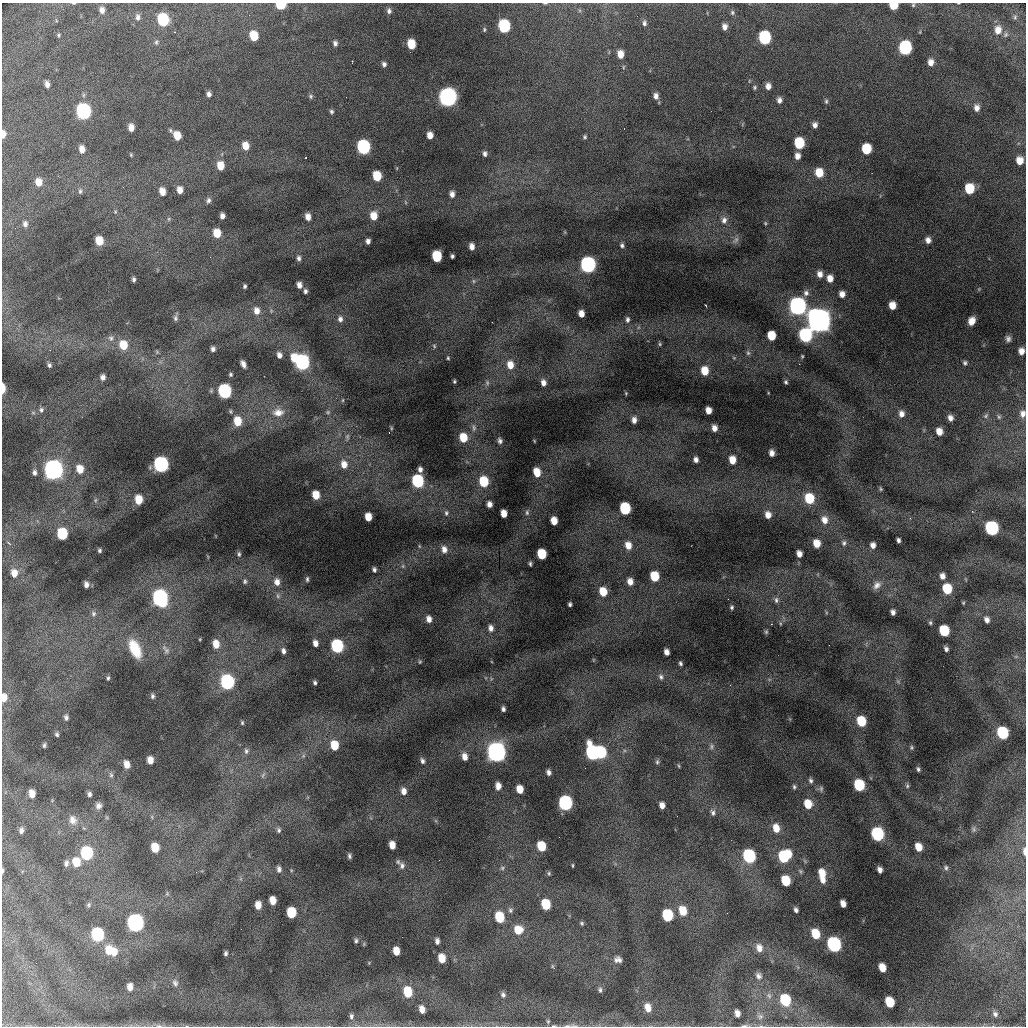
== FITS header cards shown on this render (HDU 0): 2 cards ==
NAXIS1  =                 1024 /fastest changing axis
NAXIS2  =                 1024 /next to fastest changing axis

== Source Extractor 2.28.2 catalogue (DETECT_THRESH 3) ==
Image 1024 x 1024 px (HDU 0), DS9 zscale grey, 1 PNG px = 1 image px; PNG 1028 x 1028 px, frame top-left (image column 1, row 1024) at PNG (2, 3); no overlay
Background 20400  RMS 100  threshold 305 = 3 sigma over >= 5 px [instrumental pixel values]
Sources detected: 361; all 361 listed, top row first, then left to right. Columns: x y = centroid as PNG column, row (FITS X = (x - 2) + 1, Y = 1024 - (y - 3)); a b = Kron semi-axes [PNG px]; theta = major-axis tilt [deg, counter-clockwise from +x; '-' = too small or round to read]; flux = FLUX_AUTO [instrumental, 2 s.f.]
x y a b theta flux
74 3 5 2 - 7.4e+03
545 3 5 3 - 5.8e+03
281 5 6 5 - 4.3e+05
893 5 6 5 - 1.6e+05
913 5 5 5 - 9.0e+03
102 10 8 6 -81 3.8e+04
389 11 7 6 - 2.2e+04
732 12 7 5 -77 1.3e+04
138 17 9 6 -88 2.6e+04
1015 17 6 6 - 1.2e+04
163 20 8 7 - 6.5e+05
644 23 8 5 89 2.0e+04
504 26 8 6 -83 8.7e+05
724 27 6 5 - 3.6e+04
484 29 6 4 90 1.0e+04
998 30 10 8 82 7.1e+04
59 35 5 4 - 9.2e+03
254 36 7 6 - 1.8e+05
764 38 8 7 - 9.1e+05
156 42 5 5 - 1.2e+04
335 43 6 5 - 2.2e+04
411 44 7 6 - 1.9e+05
905 48 8 7 - 1.2e+06
620 54 7 5 -83 7.3e+04
352 61 3 2 - 8.2e+03
931 62 7 6 - 4.7e+04
384 64 5 4 - 2.1e+04
47 84 6 4 -79 3.1e+04
768 86 6 5 - 4.2e+04
755 87 5 5 - 1.1e+04
209 94 6 5 - 2.5e+04
311 96 6 6 - 1.3e+04
656 96 7 6 - 3.6e+04
447 97 10 9 - 2.6e+06
779 100 7 6 - 3.1e+04
826 101 7 5 -82 1.3e+04
977 108 8 7 - 3.6e+04
83 111 9 8 - 1.8e+06
331 112 5 5 - 1.3e+04
815 125 6 5 - 3.2e+04
131 128 6 5 - 5.2e+04
3 134 7 4 85 4.2e+04
430 135 6 5 - 6.0e+04
177 136 7 6 - 1.1e+05
585 137 5 5 - 1.2e+04
799 143 7 6 - 4.3e+05
245 146 7 6 - 9.0e+04
363 147 8 7 - 1.3e+06
82 149 6 5 - 5.7e+04
866 149 7 6 - 3.1e+05
485 154 6 5 - 2.2e+04
131 155 5 4 - 6.8e+03
797 156 6 5 - 4.8e+04
1020 160 7 6 - 7.9e+04
220 166 7 6 - 1.1e+05
819 173 7 6 - 1.6e+05
377 176 7 6 - 2.2e+05
39 182 8 7 - 6.8e+04
969 189 7 6 - 2.6e+05
180 190 6 5 - 5.7e+04
80 191 8 5 81 1.4e+04
162 191 7 5 -74 7.3e+04
452 194 7 5 -81 3.6e+04
208 200 8 6 67 2.1e+04
405 202 6 3 -71 6.8e+03
115 212 5 4 - 8.1e+03
222 216 5 4 - 3.3e+04
373 216 7 6 - 1.0e+05
308 217 6 5 - 5.2e+04
169 219 7 5 48 1.3e+04
724 220 10 8 84 3.9e+04
765 223 5 4 - 8.0e+03
25 224 8 6 -89 2.6e+04
217 233 7 6 - 1.4e+05
736 240 10 6 52 2.3e+04
928 240 6 5 - 3.9e+04
99 241 7 6 - 1.3e+05
368 241 5 4 - 2.6e+04
622 245 5 4 - 1.5e+04
472 247 6 5 - 4.6e+04
437 256 7 6 - 3.5e+05
452 256 4 4 - 1.4e+04
299 258 6 5 - 1.9e+04
588 264 9 8 - 1.8e+06
820 274 7 6 - 4.5e+04
830 278 7 6 - 6.3e+04
134 280 5 3 - 1.6e+04
473 281 6 4 -89 1.1e+04
299 285 6 4 -80 3.8e+04
245 286 4 3 - 1.2e+04
305 291 5 4 - 1.7e+04
806 293 8 8 - 2.7e+04
842 294 5 5 - 4.8e+04
705 305 3 2 - 4.1e+03
797 306 10 9 - 2.5e+06
892 306 6 5 - 8.9e+04
257 311 9 7 -83 5.7e+04
581 314 6 5 - 5.8e+04
176 317 11 5 81 2.0e+04
340 319 8 7 - 3.0e+04
627 319 7 5 88 1.9e+04
819 320 16 11 -75 6.0e+06
972 321 7 6 - 6.4e+04
805 335 8 7 - 1.1e+06
771 336 7 6 - 2.1e+05
111 338 8 7 - 2.5e+04
1008 339 8 6 -80 2.4e+04
660 344 5 5 - 8.3e+03
123 345 9 8 - 1.5e+05
434 346 6 4 -50 8.4e+03
213 349 6 5 - 2.5e+04
1021 351 6 5 - 5.2e+04
157 352 6 4 -47 9.8e+03
748 353 7 6 - 1.6e+04
279 355 6 5 - 3.5e+04
802 356 5 4 - 8.0e+03
294 358 7 5 -72 1.1e+05
448 358 3 3 - 7.5e+03
302 362 9 7 -74 1.6e+06
965 363 6 5 - 1.5e+04
243 364 7 4 -63 3.2e+04
49 365 6 4 -75 1.5e+04
510 365 9 7 -82 8.1e+04
704 371 7 6 - 1.3e+05
230 374 4 4 - 1.1e+04
103 377 6 5 - 2.9e+04
454 381 3 3 - 7.9e+03
786 382 5 4 - 1.2e+04
487 383 7 5 -72 1.4e+04
543 383 6 5 - 3.7e+04
3 388 8 3 90 8.8e+04
224 391 8 7 - 1.3e+06
626 393 5 3 - 6.5e+03
343 400 5 3 - 6.8e+03
41 410 7 6 - 1.7e+04
708 410 6 5 - 6.0e+04
278 412 17 11 2 8.9e+04
328 412 7 5 1 1.3e+04
901 414 8 7 - 4.4e+04
1023 414 7 6 - 3.1e+04
986 416 7 5 57 1.3e+04
999 417 5 5 - 9.3e+03
950 418 6 5 - 3.4e+04
634 420 6 5 - 3.8e+04
237 421 8 7 - 1.5e+05
391 428 5 3 - 6.8e+03
474 428 10 6 -88 2.0e+04
714 428 6 5 - 4.2e+04
939 431 6 5 - 7.2e+04
389 433 3 2 - 7.3e+03
347 437 9 5 88 1.7e+04
463 438 7 6 - 1.5e+05
500 441 5 4 - 2.0e+04
772 453 6 5 - 4.0e+04
696 460 5 4 - 2.9e+04
732 460 7 5 -82 1.0e+05
161 464 9 7 -79 1.8e+06
344 464 10 8 -77 6.9e+04
53 469 11 9 -79 3.2e+06
80 469 8 7 - 9.5e+04
420 469 5 4 - 2.6e+04
34 472 6 4 -80 2.0e+04
537 472 7 5 -72 1.1e+05
418 481 8 6 -78 8.8e+05
484 482 7 6 - 3.1e+05
881 489 6 4 -74 9.5e+03
316 495 7 5 -78 1.3e+05
809 498 8 6 -74 2.9e+05
95 500 6 4 88 1.0e+04
139 500 7 6 - 1.2e+05
489 504 5 5 - 3.8e+04
625 508 7 6 - 6.8e+05
527 512 8 6 -89 1.6e+04
446 513 8 6 -86 2.0e+04
504 514 6 5 - 7.9e+04
768 515 7 6 - 5.7e+04
368 517 6 5 - 1.0e+05
824 520 10 8 -72 6.1e+04
554 521 6 5 - 9.7e+04
991 528 8 7 - 1.3e+06
62 534 8 6 -82 4.5e+05
898 540 5 3 - 1.8e+04
8 543 8 2 -40 7.6e+03
817 543 7 5 -74 1.0e+05
844 543 8 6 75 1.9e+04
628 545 9 7 -77 7.5e+04
873 545 6 5 - 3.8e+04
419 546 6 4 -71 7.5e+03
444 549 9 7 -78 4.6e+04
99 550 3 3 - 1.1e+04
239 554 6 4 -81 1.3e+04
542 554 7 6 - 3.1e+05
799 554 6 5 - 4.8e+04
530 564 4 3 - 1.1e+04
403 566 6 5 - 1.2e+04
374 569 5 4 - 1.6e+04
14 573 8 7 - 6.7e+04
654 576 7 6 - 2.5e+05
942 576 7 6 - 3.8e+04
307 579 7 4 84 1.2e+04
245 581 8 6 -87 1.6e+04
630 581 7 6 - 5.2e+04
277 582 9 7 -83 4.8e+04
86 584 5 4 - 2.8e+04
877 585 12 9 49 4.5e+04
947 589 8 6 -75 2.5e+05
603 592 7 6 - 1.5e+05
278 596 9 5 -73 2.0e+04
160 598 10 8 -73 2.1e+06
728 599 3 2 - 5.1e+03
776 600 8 6 -86 2.2e+04
963 603 5 4 - 7.7e+03
570 604 4 3 - 1.3e+04
732 607 5 4 - 1.2e+04
893 612 5 4 - 2.8e+04
93 614 7 6 - 1.7e+04
429 619 7 5 -82 4.5e+04
987 620 6 5 - 3.2e+04
780 623 5 3 - 7.8e+03
930 623 6 5 - 1.2e+04
491 628 8 7 - 3.8e+04
944 631 7 6 - 3.8e+05
766 632 6 5 - 1.0e+04
315 643 7 5 -78 4.3e+04
216 644 8 6 -83 9.8e+04
337 646 8 7 - 9.7e+05
135 649 22 11 -65 1.9e+05
166 649 15 7 -54 3.1e+04
946 649 5 4 - 2.1e+04
283 651 7 5 -76 2.8e+04
667 652 5 4 - 4.1e+04
420 662 5 4 - 7.4e+03
680 663 4 3 - 1.3e+04
661 677 9 7 -69 2.4e+04
108 678 5 4 - 1.1e+04
227 682 8 7 - 1.4e+06
898 682 7 4 -20 1.1e+04
315 683 4 4 - 1.3e+04
730 685 3 2 - 9.9e+03
152 696 6 5 - 1.5e+04
4 698 8 6 82 6.6e+04
503 709 5 4 - 1.9e+04
66 717 6 5 - 2.0e+04
861 721 7 6 - 2.6e+05
242 723 5 4 - 9.0e+03
1002 733 8 7 - 5.6e+05
57 734 6 4 -73 1.3e+04
44 745 5 4 - 1.3e+04
334 745 8 6 -79 1.5e+05
711 746 9 7 68 2.2e+04
911 747 6 5 - 1.1e+04
246 751 9 6 85 2.1e+04
496 752 11 9 -78 3.1e+06
592 752 10 7 -74 1.4e+06
600 752 8 6 -77 6.8e+05
303 756 6 4 18 1.1e+04
465 757 8 6 -82 5.4e+04
150 760 6 5 - 6.1e+04
422 761 7 5 -73 1.9e+04
657 762 7 5 76 1.2e+04
127 764 7 5 -75 6.2e+04
679 766 5 3 - 7.0e+03
918 769 5 4 - 1.4e+04
548 772 5 4 - 2.4e+04
111 775 8 6 -74 1.8e+04
263 775 9 4 54 1.7e+04
811 780 7 5 -67 1.8e+04
859 785 8 7 - 4.2e+05
498 786 7 5 -89 5.2e+04
907 786 6 5 - 1.3e+04
794 787 7 5 -85 1.4e+04
520 789 7 5 -76 1.0e+05
821 789 9 6 -90 1.6e+04
404 791 8 6 -85 4.2e+04
32 794 7 5 -82 5.8e+04
89 794 5 4 - 2.0e+04
565 803 8 7 - 1.5e+06
808 804 9 7 -70 1.4e+05
662 805 6 5 - 4.4e+04
98 806 7 7 - 3.2e+04
713 812 8 6 -80 2.1e+04
73 820 13 10 -72 5.6e+04
776 828 10 7 -74 9.6e+04
974 829 9 5 88 1.6e+04
21 830 7 5 80 2.1e+04
279 830 7 6 - 1.6e+04
877 834 8 7 - 9.8e+05
392 845 7 5 -82 7.2e+04
541 846 7 6 - 2.2e+05
918 847 7 5 -68 9.3e+04
155 848 7 6 - 1.5e+05
1024 851 9 3 -86 2.0e+04
87 853 8 7 - 8.5e+05
349 856 5 3 - 1.4e+04
749 856 8 7 - 1.1e+06
784 856 10 8 40 5.3e+05
76 862 9 7 -85 1.4e+05
398 862 8 5 -51 1.5e+04
66 863 7 5 79 2.3e+04
573 865 5 2 - 6.6e+03
402 866 9 7 -88 2.8e+04
502 868 5 5 - 1.3e+04
946 868 7 6 - 1.7e+04
279 869 6 5 - 2.3e+04
880 870 6 4 -76 3.1e+04
2 871 6 2 85 1.0e+04
800 871 7 5 -49 1.4e+04
549 873 6 4 -71 9.7e+03
822 873 9 7 -80 1.1e+05
823 880 7 6 - 4.1e+04
785 881 8 6 -71 2.5e+05
167 894 7 5 79 1.1e+04
273 900 7 5 -84 8.1e+04
546 904 8 6 -76 2.9e+05
843 904 6 5 - 4.8e+04
88 905 7 4 75 1.1e+04
258 905 7 5 -88 6.7e+04
510 910 7 6 - 1.4e+04
796 910 5 4 - 2.0e+04
683 911 9 7 -73 1.3e+05
291 913 8 6 -85 2.9e+05
727 913 3 2 - 1.2e+04
667 915 8 6 -74 5.8e+05
499 917 8 6 -76 2.9e+05
135 922 10 8 -83 2.5e+06
582 923 6 4 -43 1.1e+04
518 930 9 8 - 1.1e+05
97 934 8 7 - 1.0e+06
816 934 8 6 -66 1.7e+05
356 941 6 4 89 1.4e+04
437 941 6 4 -86 2.5e+04
834 944 9 7 -68 1.5e+06
759 948 10 8 -71 5.5e+04
109 950 11 9 85 1.1e+05
396 951 7 5 -81 9.1e+04
114 952 9 6 74 6.1e+04
226 953 4 3 - 1.4e+04
442 958 7 6 - 1.1e+05
618 960 9 7 -5 3.4e+04
552 966 6 4 -89 8.7e+03
882 968 7 5 -67 9.1e+04
758 976 10 8 -67 3.2e+04
175 983 10 8 -66 2.6e+04
130 987 7 6 - 4.7e+04
600 990 8 6 -81 1.7e+04
408 992 8 6 -80 2.2e+05
503 995 7 6 - 2.1e+04
769 995 9 6 -50 2.4e+04
785 1000 8 6 -69 4.1e+05
890 1002 8 6 -67 2.1e+05
648 1008 10 7 -75 7.5e+04
422 1009 7 5 -75 5.1e+04
737 1013 7 5 -76 4.4e+04
995 1014 7 6 - 2.2e+04
351 1016 7 5 88 1.8e+04
760 1016 9 8 - 3.2e+04
548 1021 7 5 90 1.3e+04
159 1026 9 4 -5 1.7e+04
554 1026 8 3 5 1.3e+04
567 1026 8 3 -1 2.1e+04
744 1026 10 3 4 1.6e+04
At the frame edge (FLAGS 8, measured only in part): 14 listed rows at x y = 74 3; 545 3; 281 5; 893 5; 3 134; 3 388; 1023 414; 4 698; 1024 851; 2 871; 159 1026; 554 1026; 567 1026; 744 1026

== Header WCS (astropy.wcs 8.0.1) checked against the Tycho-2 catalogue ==
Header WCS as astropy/WCSLIB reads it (CRVAL/CRPIX/CD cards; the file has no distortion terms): RA---TAN/DEC--TAN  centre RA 01:05:22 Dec +20:13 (16.34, +20.22 deg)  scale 1.7 arcsec/px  FOV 29.1' x 29.1'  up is +92 deg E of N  parity flipped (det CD > 0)
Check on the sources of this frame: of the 60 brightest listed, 9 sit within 2.6 arcsec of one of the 10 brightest Tycho-2 stars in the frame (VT <= 12.50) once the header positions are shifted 0.95 arcsec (0.85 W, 0.43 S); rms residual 0.92 arcsec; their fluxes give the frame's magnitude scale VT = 27.86 - 2.5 log10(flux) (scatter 0.18 mag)
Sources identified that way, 9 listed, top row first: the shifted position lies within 2.6 arcsec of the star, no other Tycho-2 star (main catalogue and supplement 1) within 5.2 arcsec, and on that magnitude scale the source's flux lands within +1.5 / -3 mag of the star's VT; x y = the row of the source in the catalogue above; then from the Tycho-2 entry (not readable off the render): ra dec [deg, ICRS J2000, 3 dp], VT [Tycho-2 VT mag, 2 dp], TYC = Tycho-2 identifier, HIP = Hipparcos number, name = IAU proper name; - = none
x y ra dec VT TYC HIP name
447 97 16.554 +20.246 11.89 1202-44-1 - -
588 264 16.468 +20.182 12.30 1202-2086-1 - -
797 306 16.444 +20.083 11.86 1202-190-1 - -
819 320 16.436 +20.073 10.31 1202-296-1 - -
53 469 16.372 +20.438 11.27 1202-51-1 - -
227 682 16.262 +20.359 12.16 1202-337-1 - -
496 752 16.223 +20.232 11.45 1202-560-1 - -
592 752 16.221 +20.187 12.50 1202-232-1 - -
135 922 16.142 +20.405 12.07 1202-262-1 - -